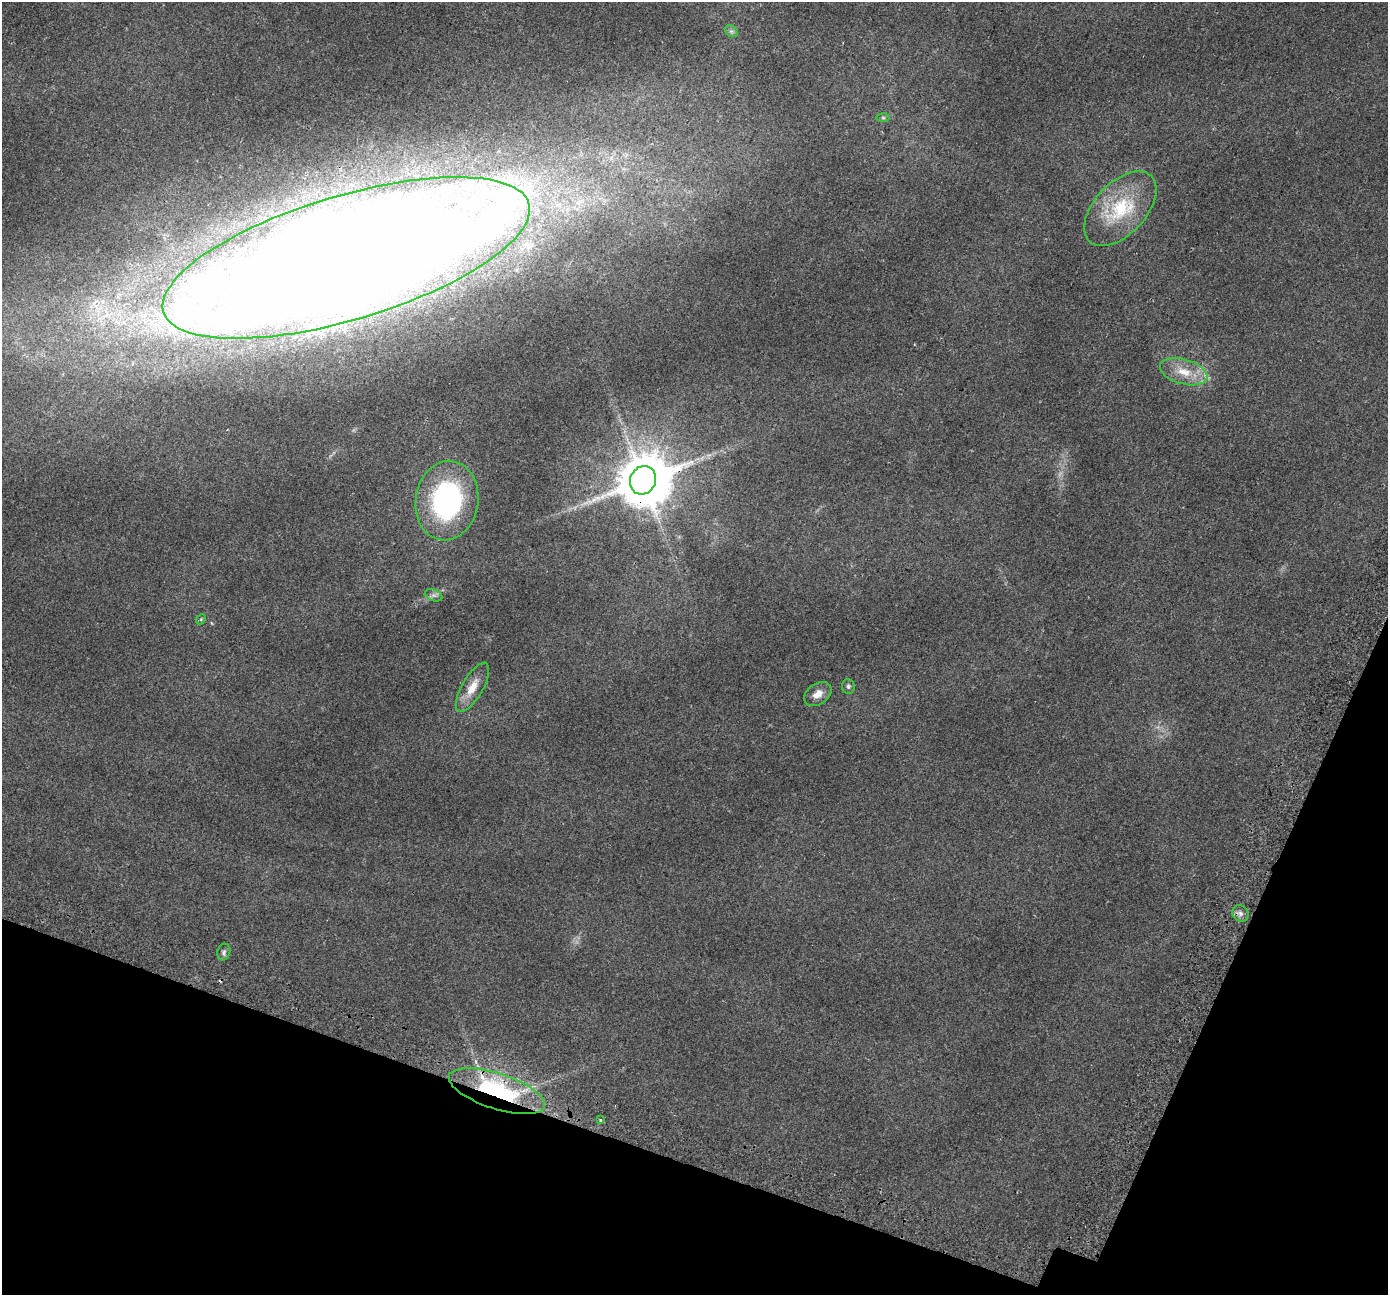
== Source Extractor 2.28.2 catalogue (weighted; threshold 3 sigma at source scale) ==
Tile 15 of 4 x 4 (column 3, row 4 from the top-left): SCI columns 2836-4221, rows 346-1638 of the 5662 x 5798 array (HDU 1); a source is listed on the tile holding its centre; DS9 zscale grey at full resolution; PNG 1390 x 1297 px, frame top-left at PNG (2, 2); each listed source drawn as its Kron ellipse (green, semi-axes under 4 px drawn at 4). Shown black and unused: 17% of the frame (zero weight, under 2 of 3 exposures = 4% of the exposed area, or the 3 px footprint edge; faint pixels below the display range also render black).
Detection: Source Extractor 2.28.2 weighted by HDU 2 'WHT'; one run over the whole footprint, this tile lists its part. Background 0.0543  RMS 0.0063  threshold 0.0284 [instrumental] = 3 sigma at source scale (4.5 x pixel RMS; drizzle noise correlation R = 1.50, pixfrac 1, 0.0396/0.0396 arcsec/px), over >= 5 px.
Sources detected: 19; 1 inside a brighter object's white glare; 1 cosmic-ray / hot-pixel residue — neither listed nor drawn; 1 inside a brighter listed object's ellipse — not listed separately; the other 16 listed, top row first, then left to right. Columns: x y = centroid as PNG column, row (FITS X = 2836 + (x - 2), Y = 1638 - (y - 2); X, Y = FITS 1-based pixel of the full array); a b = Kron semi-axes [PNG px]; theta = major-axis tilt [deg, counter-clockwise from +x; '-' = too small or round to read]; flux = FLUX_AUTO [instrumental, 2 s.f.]
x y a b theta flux
731 31 7 5 -42 1.5
883 118 6 4 -1 0.97
1120 209 45 25 47 40
346 258 191 62 17 3900
1184 372 24 12 -16 13
643 480 15 12 63 3100
447 501 40 31 81 99
434 595 9 5 -19 2
201 619 5 4 - 0.71
848 686 7 6 - 1.5
472 687 28 10 60 10
818 694 15 10 34 5.9
1240 913 9 7 -46 2.6
224 952 8 6 77 1.7
497 1091 50 18 -18 82
600 1120 3 3 - 1.3
Overlapping masked pixels (flux is a lower limit): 3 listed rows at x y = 346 258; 643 480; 497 1091
Isophote crosses this tile's border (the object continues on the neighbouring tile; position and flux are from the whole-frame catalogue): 1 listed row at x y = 346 258